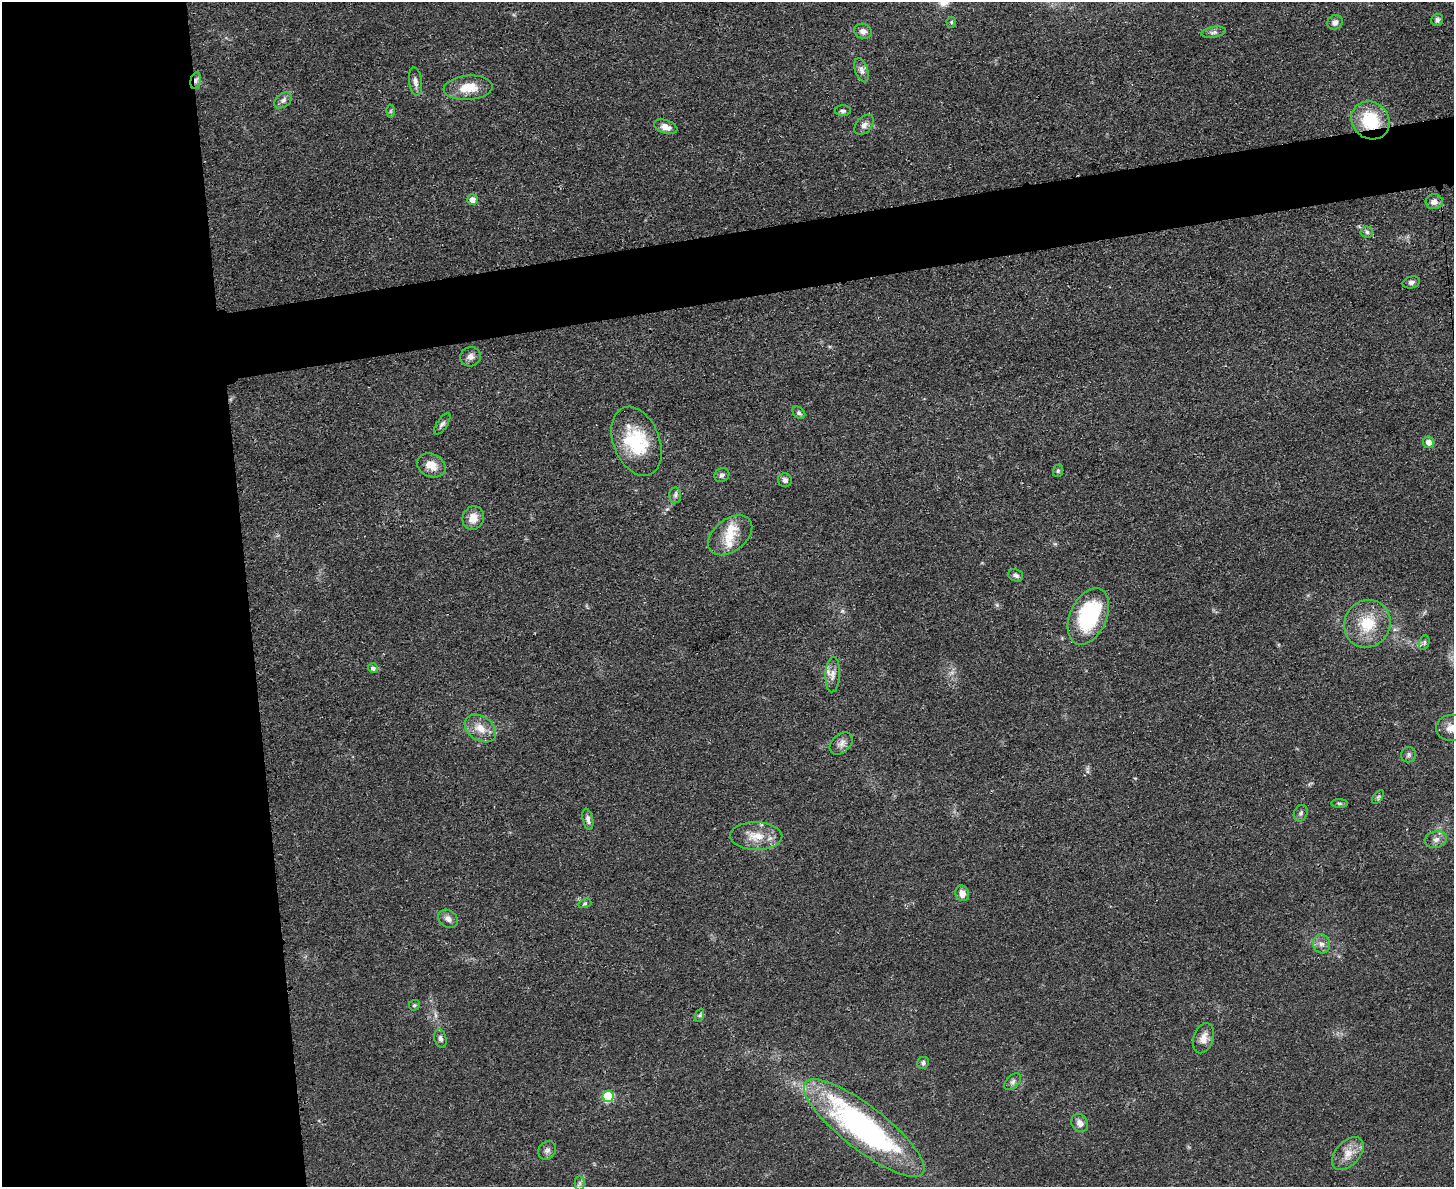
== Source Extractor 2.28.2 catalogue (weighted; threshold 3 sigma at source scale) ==
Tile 7 of 3 x 4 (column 1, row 3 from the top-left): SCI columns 142-1593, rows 1198-2382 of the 4750 x 4765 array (HDU 1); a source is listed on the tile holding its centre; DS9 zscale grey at full resolution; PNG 1456 x 1189 px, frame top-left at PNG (2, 2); each listed source drawn as its Kron ellipse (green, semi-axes under 4 px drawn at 4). Shown black and unused: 22% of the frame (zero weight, under 3 of 4 exposures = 2% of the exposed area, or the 3 px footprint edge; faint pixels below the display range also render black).
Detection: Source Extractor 2.28.2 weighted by HDU 2 'WHT'; one run over the whole footprint, this tile lists its part. Background 0.0459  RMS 0.0051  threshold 0.0232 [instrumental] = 3 sigma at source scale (4.5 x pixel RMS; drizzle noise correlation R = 1.50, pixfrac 1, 0.05/0.05 arcsec/px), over >= 5 px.
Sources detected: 68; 5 inside a brighter listed object's ellipse — not listed separately; the other 63 listed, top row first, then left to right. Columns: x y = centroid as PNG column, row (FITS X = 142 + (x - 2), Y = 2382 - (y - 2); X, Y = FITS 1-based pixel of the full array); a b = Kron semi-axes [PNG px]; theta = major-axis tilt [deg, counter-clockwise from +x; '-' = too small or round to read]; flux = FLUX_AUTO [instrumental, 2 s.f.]
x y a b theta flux
1437 20 6 6 - 1.4
951 22 5 5 - 0.78
1335 22 8 7 - 2.2
863 31 9 7 -21 2.5
1214 32 12 5 10 1.9
861 70 12 6 -69 2.4
196 80 9 5 77 1.9
415 82 14 6 -82 2.5
468 88 24 12 4 11
283 100 10 6 38 2
390 111 6 4 89 0.77
843 111 8 5 -1 1.3
1370 120 20 18 -42 26
864 125 12 7 47 2.7
666 127 12 6 -18 3.7
472 199 5 5 - 3.8
1434 202 8 7 - 3.3
1367 232 6 5 - 1.3
1411 282 9 6 15 1.7
470 357 10 9 - 2.8
799 413 7 5 -44 1.2
442 424 12 5 56 1.7
636 441 36 23 -68 31
1429 442 6 5 - 3.6
431 465 15 11 -26 6.3
1058 471 6 5 - 0.8
722 475 8 6 37 1.5
785 480 7 6 - 2.1
675 495 8 6 88 1.5
473 518 12 10 65 6
730 535 25 16 37 10
1016 575 8 6 -22 1.8
1088 616 30 18 65 50
1367 624 24 23 - 18
1424 643 7 5 75 1.1
373 668 5 5 - 1.6
833 675 18 7 87 3.5
1451 728 15 13 5 5
480 729 17 12 -34 7.1
841 743 13 9 41 3
1409 755 7 7 - 1.5
1378 797 8 4 53 0.93
1339 803 8 4 -1 0.84
1301 813 8 6 66 1.4
588 819 11 5 -78 2.1
756 836 26 14 -1 10
1436 839 11 8 13 2.8
962 893 8 7 - 4.6
585 903 6 4 18 0.84
448 919 11 8 -34 2.7
1321 944 9 8 - 2.8
414 1005 5 5 - 0.84
700 1015 7 4 71 0.89
1203 1038 15 10 71 4.5
440 1039 9 6 -74 1.6
923 1063 6 6 - 1.5
1013 1082 10 6 46 1.7
608 1096 5 5 - 36
1080 1123 10 8 -56 3
864 1128 74 22 -38 140
547 1150 10 8 54 2
1348 1154 19 12 47 6.9
580 1183 7 5 -90 1.4
Overlapping masked pixels (flux is a lower limit): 2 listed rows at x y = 196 80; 1370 120
Isophote crosses this tile's border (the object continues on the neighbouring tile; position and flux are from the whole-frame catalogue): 1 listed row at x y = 1451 728